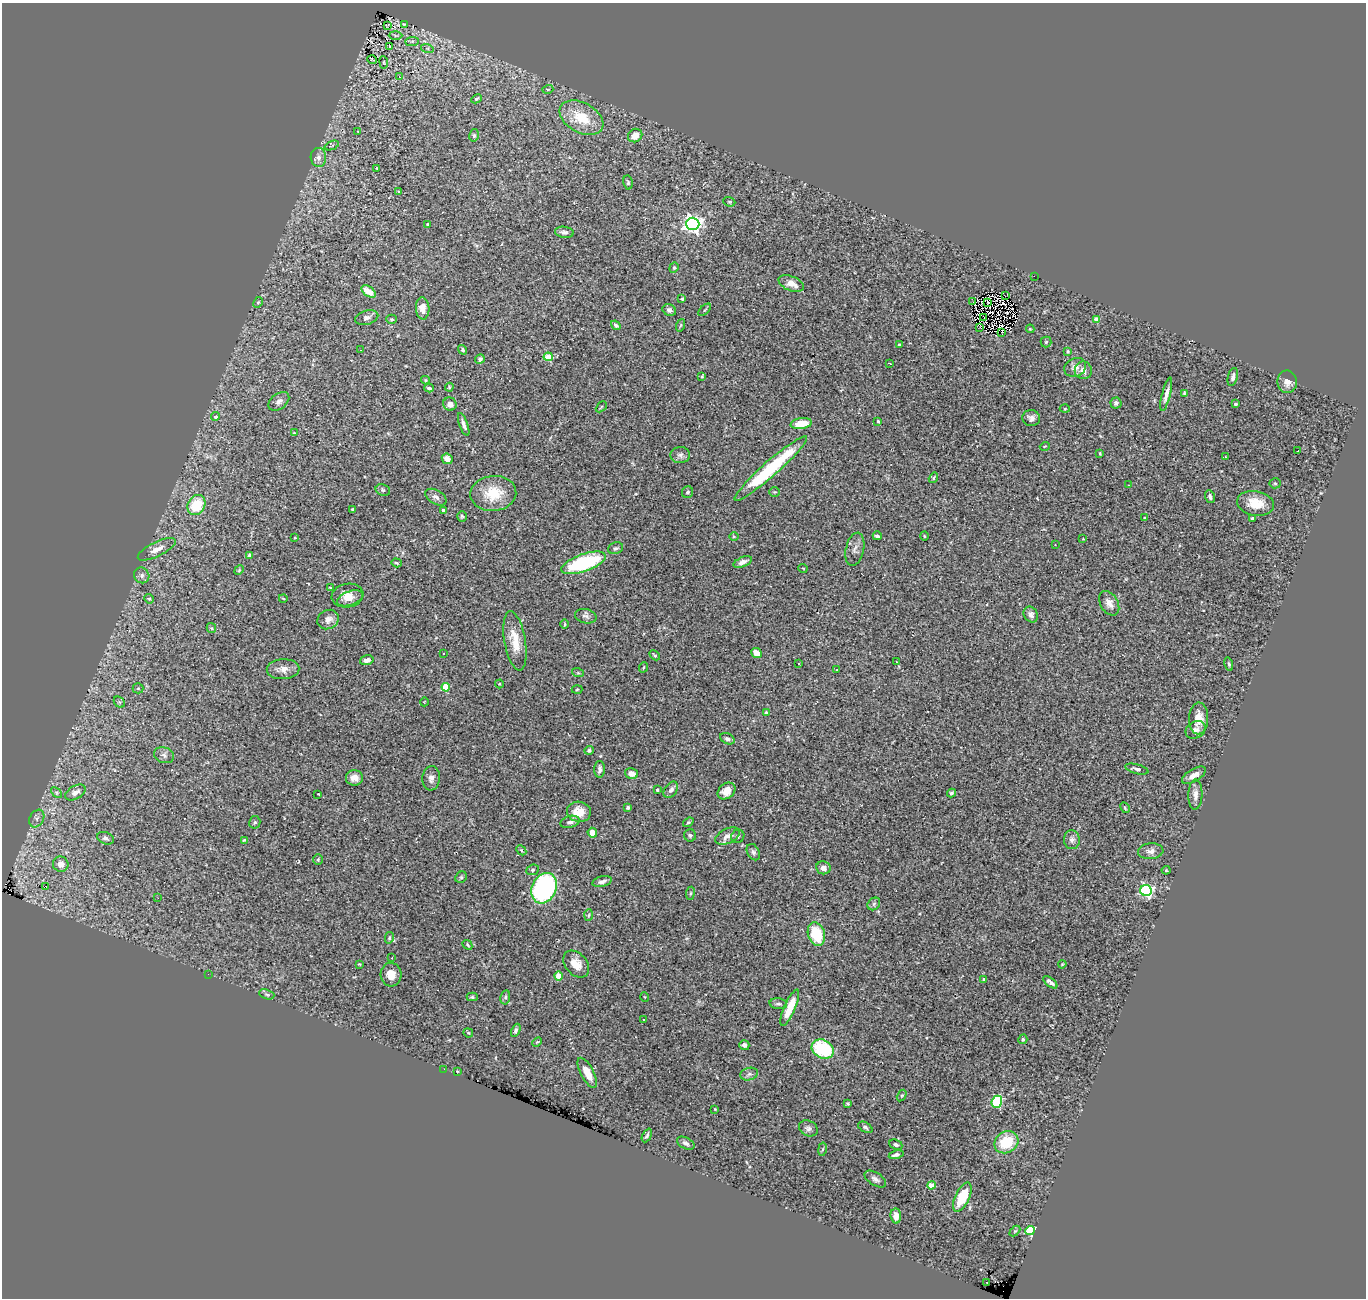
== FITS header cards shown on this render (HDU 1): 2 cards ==
NAXIS1  =                 1364
NAXIS2  =                 1296

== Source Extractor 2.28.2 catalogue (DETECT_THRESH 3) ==
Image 1364 x 1296 px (HDU 1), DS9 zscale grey, 1 PNG px = 1 image px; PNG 1368 x 1300 px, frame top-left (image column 1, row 1296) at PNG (2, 3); each listed source drawn as its Kron ellipse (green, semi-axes under 4 px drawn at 4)
Background 0.815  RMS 0.028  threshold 0.0839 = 3 sigma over >= 5 px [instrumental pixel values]
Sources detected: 244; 2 with non-positive FLUX_AUTO (blend fragments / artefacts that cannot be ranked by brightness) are neither listed nor drawn; the other 242 listed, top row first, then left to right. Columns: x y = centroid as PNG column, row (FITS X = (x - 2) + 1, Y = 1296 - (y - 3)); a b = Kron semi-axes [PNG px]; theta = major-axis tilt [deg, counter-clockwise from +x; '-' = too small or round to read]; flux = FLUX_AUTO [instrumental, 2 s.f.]
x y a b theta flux
405 24 4 2 - 1.9
388 25 4 2 - 0.51
395 35 7 3 0 2.6
412 41 7 4 1 4.1
390 47 3 3 - 18
427 48 6 4 -18 3
372 60 5 2 - 1.8
384 62 6 3 -82 1.7
399 76 3 2 - 1.5
548 89 5 3 - 2.1
476 99 6 4 29 2.6
581 118 23 15 -29 63
358 131 4 3 - 1.5
474 135 6 5 - 3.7
635 136 7 6 - 23
332 146 7 2 22 2
318 157 9 8 - 9.5
376 168 3 2 - 1.4
628 182 7 4 -80 3.1
399 192 3 3 - 68
729 202 6 4 -20 2.3
427 224 3 3 - 1.7
693 224 6 6 - 870
564 232 9 5 -7 6.6
674 268 5 4 - 2.3
1034 276 3 2 - 11
791 283 13 7 -22 21
369 292 8 5 -37 23
1005 296 2 2 - 0.53
682 299 3 3 - 3.1
258 302 6 4 65 2.6
973 302 2 2 - 3.3
987 303 3 2 - 2.2
423 308 11 6 -86 15
669 310 7 5 -26 6.7
705 310 8 3 45 2.4
367 318 12 7 15 7.4
984 318 4 2 - 0.7
391 319 5 4 - 2.9
1097 319 4 4 - 19
616 325 5 4 - 4
681 325 6 4 70 2.8
980 327 3 2 - 4.2
1030 329 4 3 - 2
1002 332 3 2 - 1.6
1046 342 5 5 - 3
899 344 4 3 - 2.2
360 350 2 2 - 0.96
463 350 5 4 - 3.3
1068 351 4 3 - 2.4
548 357 4 4 - 65
480 359 5 4 - 4.7
889 363 3 2 - 1.4
1075 367 11 9 24 12
1083 370 8 8 - 13
702 376 3 2 - 1.5
1233 377 9 5 77 7.1
425 380 4 4 - 2
1287 382 11 9 -82 12
449 387 4 3 - 2
429 388 5 3 - 3.4
1184 393 4 3 - 2
1166 394 17 4 76 12
279 401 12 7 37 9.2
1116 403 5 5 - 5.7
450 404 7 6 - 10
1235 404 3 3 - 2.7
601 407 6 3 45 1.9
1065 409 5 3 - 1.5
215 417 4 4 - 3.9
1031 418 9 8 - 9
878 421 3 2 - 2.2
801 423 10 5 8 34
464 424 12 4 -70 7.7
294 433 4 3 - 1.4
1045 446 5 3 - 1.4
1298 450 3 2 - 24
1100 453 3 2 - 1.7
680 455 10 8 1 7.4
1225 457 3 2 - 1.8
447 459 6 5 - 12
771 468 48 7 41 170
933 478 5 3 - 2.4
1275 483 5 5 - 2.6
1129 485 2 2 - 1.2
383 490 7 5 -22 4.2
687 492 6 5 - 4.5
775 492 5 4 - 2.3
493 493 23 17 5 57
436 497 11 7 -30 8.9
1210 497 7 4 -71 5
1256 503 19 12 -9 37
196 505 10 8 61 62
352 509 3 2 - 1.5
443 510 3 3 - 3.2
462 516 5 4 - 2.6
1144 518 4 2 - 1.8
1252 518 3 3 - 2.3
877 536 4 3 - 4
924 536 5 3 - 1.6
734 537 4 3 - 1.7
295 538 4 2 - 1.2
1083 539 2 2 - 1.1
1055 545 2 2 - 1.3
616 548 8 5 20 4
157 549 21 7 26 18
855 549 17 9 77 11
250 555 4 3 - 9.4
743 562 10 5 23 10
397 563 5 4 - 2.7
584 563 23 8 19 170
803 568 5 3 - 1.5
239 570 5 4 - 1.8
142 575 8 7 - 7.3
330 588 3 2 - 1.6
347 595 16 11 10 21
283 598 4 2 - 1.5
350 598 13 7 20 13
149 599 5 4 - 2.5
1109 603 13 9 -60 15
1031 615 8 7 - 6.9
586 616 11 7 -13 6.3
328 619 11 9 28 12
565 624 5 3 - 1.7
211 628 5 4 - 2.4
515 641 30 10 -80 38
444 653 3 2 - 1.4
757 653 5 4 - 22
655 655 6 3 -46 2.8
367 660 7 4 16 7.5
897 662 3 2 - 1.1
798 663 3 3 - 2.8
1229 664 7 4 -75 2.9
644 667 5 3 - 1.9
283 669 16 10 2 16
837 670 3 2 - 2.8
578 673 6 3 -18 2.2
499 684 4 4 - 1.8
446 687 4 4 - 57
138 688 5 5 - 2.1
577 689 5 3 - 1.8
119 702 6 4 -44 2.7
424 702 4 2 - 1.1
766 713 3 3 - 4
1199 718 16 9 88 23
1195 730 10 8 32 9.6
727 739 7 5 -25 6.2
589 750 5 4 - 4
164 755 10 7 -20 7.5
600 769 8 5 87 6.7
1137 769 12 4 -15 6.4
631 774 7 5 -16 13
1194 775 13 6 31 14
354 778 8 7 - 13
431 778 12 8 85 10
657 790 3 3 - 2.9
671 790 9 6 53 6.9
726 791 10 7 39 18
75 792 11 6 30 11
56 793 6 4 -45 3.1
951 793 4 4 - 4
318 794 3 2 - 1.3
1195 795 15 7 88 12
628 807 4 3 - 3.6
1125 808 6 3 -63 2
579 812 12 10 -11 28
37 818 9 7 59 6.9
255 822 6 5 - 3.1
570 822 10 6 15 6.5
688 822 6 4 36 2.7
592 833 5 4 - 16
690 835 6 6 - 3.5
728 836 13 7 24 12
738 836 7 6 - 3.5
106 838 9 6 -22 5.8
244 840 4 3 - 1.6
1072 840 9 8 - 8.5
521 850 6 4 -47 2.4
1151 851 12 8 4 11
753 852 8 6 -63 5.2
318 860 5 4 - 2.5
61 864 8 7 - 15
823 868 7 6 - 11
533 870 6 5 - 2.9
1166 870 4 4 - 1.9
461 877 6 5 - 3.1
602 882 10 5 14 7.5
46 886 3 3 - 33
544 888 16 12 64 310
1146 890 6 5 - 340
690 893 6 3 82 2.2
158 898 2 2 - 3.6
874 904 7 5 47 3.8
589 915 6 4 87 2.9
816 934 12 8 -72 74
389 938 6 4 77 3.1
467 945 5 4 - 2.2
392 958 3 2 - 6.2
359 964 3 3 - 1.6
576 964 15 10 -48 23
1062 964 4 3 - 1.7
208 974 2 2 - 0.92
391 975 12 10 -86 18
559 976 4 4 - 32
984 979 3 3 - 3.1
1050 982 8 3 -38 7.1
267 994 8 4 -19 3.5
472 997 5 4 - 3.2
505 997 7 5 80 4
645 997 5 3 - 1.5
778 1004 9 5 -7 4.7
790 1008 19 5 66 36
643 1019 3 2 - 2.4
516 1030 7 4 66 3.6
468 1033 5 4 - 2
1023 1039 5 4 - 3.2
537 1042 5 3 - 1.7
744 1045 5 5 - 8
823 1049 11 9 -27 120
444 1069 2 2 - 11
457 1071 3 2 - 1.3
587 1073 17 6 -62 25
749 1074 9 6 16 6.2
902 1095 6 4 57 2.4
997 1102 6 5 - 140
848 1104 4 4 - 2.5
715 1109 3 2 - 1.5
865 1127 8 4 -30 4
808 1128 10 7 -29 7.1
647 1135 7 3 64 3.7
1006 1142 12 10 32 63
686 1143 9 5 -28 6
896 1145 7 5 -24 4.1
822 1149 7 3 80 2.5
896 1155 7 4 11 5.1
875 1179 12 6 -32 7.3
932 1185 4 4 - 30
962 1197 16 7 65 63
896 1216 7 5 -86 9.8
1015 1231 6 4 44 2.2
1030 1231 5 4 - 98
987 1282 3 2 - 1.2
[2 non-positive-flux detections neither listed nor drawn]